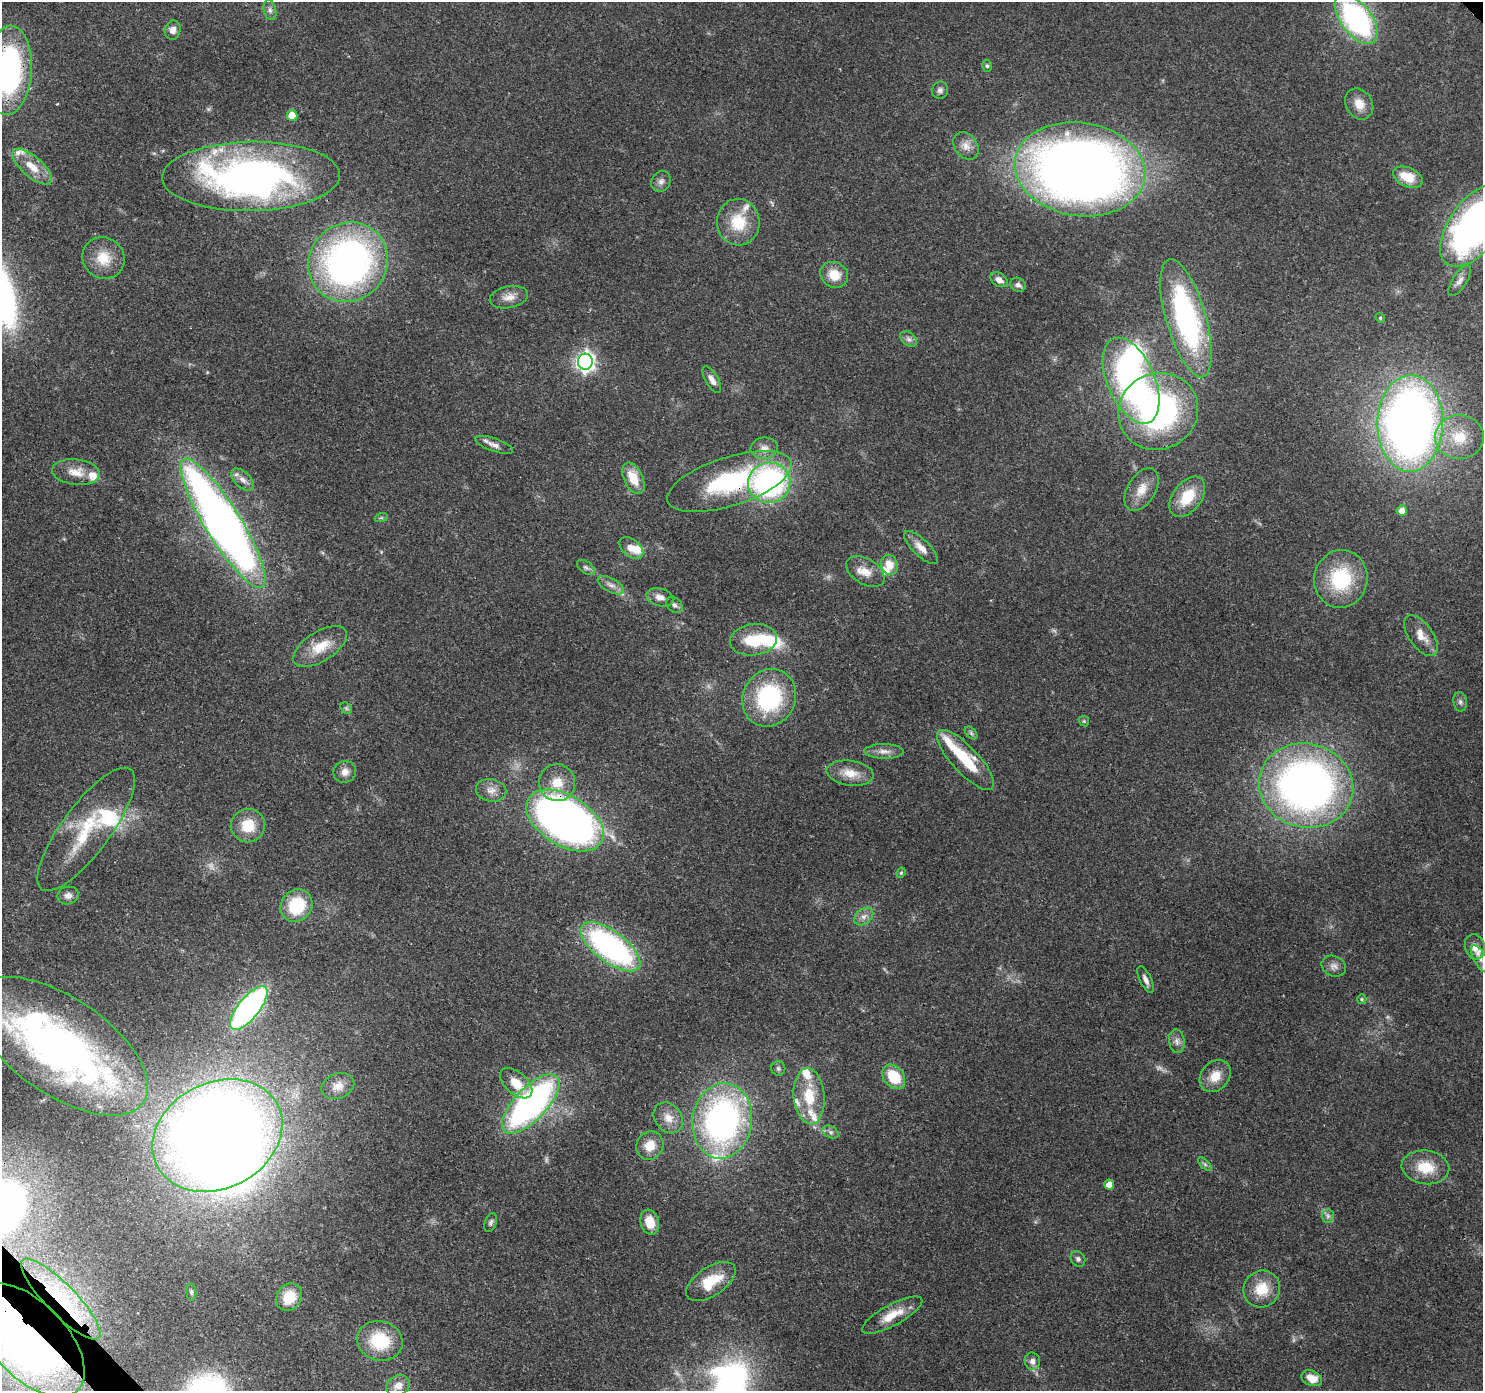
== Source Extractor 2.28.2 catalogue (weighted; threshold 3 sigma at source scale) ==
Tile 7 of 4 x 4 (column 3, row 2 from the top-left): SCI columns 3056-4536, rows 3008-4396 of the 6119 x 6080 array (HDU 1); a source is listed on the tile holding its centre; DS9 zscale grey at full resolution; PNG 1485 x 1393 px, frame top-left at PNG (2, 2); each listed source drawn as its Kron ellipse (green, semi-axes under 4 px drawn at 4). Shown black and unused: <1% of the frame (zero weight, under 3 of 4 exposures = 8% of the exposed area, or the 3 px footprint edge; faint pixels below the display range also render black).
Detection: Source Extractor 2.28.2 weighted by HDU 2 'WHT'; one run over the whole footprint, this tile lists its part. Background 0.122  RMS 0.0043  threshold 0.0193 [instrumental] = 3 sigma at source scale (4.5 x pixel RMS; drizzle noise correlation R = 1.50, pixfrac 1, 0.0396/0.0396 arcsec/px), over >= 5 px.
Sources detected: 143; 5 too faint to see at this stretch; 9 inside a brighter object's white glare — neither listed nor drawn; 15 inside a brighter listed object's ellipse — not listed separately; the other 114 listed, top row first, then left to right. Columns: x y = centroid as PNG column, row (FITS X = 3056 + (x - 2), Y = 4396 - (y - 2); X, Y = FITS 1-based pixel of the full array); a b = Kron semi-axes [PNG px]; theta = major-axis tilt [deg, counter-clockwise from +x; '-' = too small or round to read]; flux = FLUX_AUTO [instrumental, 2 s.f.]
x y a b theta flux
270 10 10 6 -75 1.7
1356 19 29 15 -53 89
173 30 10 7 77 2.9
987 66 6 5 - 0.83
9 70 45 23 86 97
940 90 8 8 - 1.6
1359 104 16 13 -58 5.6
292 116 5 5 - 9.2
966 146 15 11 -52 4.1
32 167 24 10 -41 8.1
1080 169 66 46 -8 580
251 176 89 34 1 200
1408 177 16 9 -24 10
661 181 11 9 59 2.2
738 222 23 21 -86 16
1475 225 48 25 53 190
103 258 21 20 - 10
348 262 41 38 47 170
834 275 14 12 -27 7.7
999 280 9 6 -33 2.9
1460 280 17 7 58 2.7
1018 285 8 6 -32 1.7
509 297 19 11 11 4.5
1186 318 61 20 -74 93
1380 318 5 4 - 0.54
909 339 9 6 -40 1.6
585 362 8 7 - 190
712 380 15 6 -60 2.9
1131 381 45 24 -67 110
1158 411 40 38 26 110
1410 423 48 33 89 350
1459 437 24 22 0 16
494 445 20 6 -19 2.8
764 448 13 10 8 3.5
76 472 24 12 -6 6.9
633 478 17 9 -64 9.3
243 480 14 8 -44 3.1
730 481 65 24 18 55
769 483 21 20 - 100
1142 490 24 14 59 7.2
1187 497 23 14 53 14
1402 510 5 5 - 3.8
381 518 6 4 18 0.64
223 523 75 18 -58 390
921 547 22 8 -44 4.5
631 548 14 8 -40 4.8
889 565 10 8 -67 6.1
586 567 10 6 -36 1.2
865 571 21 12 -31 6
1341 579 29 26 79 30
611 585 14 7 -28 2.8
660 597 14 9 -16 3.3
674 605 9 7 -38 1.5
1421 636 24 12 -55 5.7
753 640 24 15 8 16
320 646 30 15 32 11
769 698 29 26 64 46
1460 702 10 7 -80 1.5
346 708 6 5 - 0.83
1084 721 5 4 - 0.57
971 733 8 4 -46 0.94
884 751 20 7 -1 3.4
965 760 39 13 -47 22
345 772 11 10 - 3.3
850 773 24 12 -8 7.3
557 783 18 18 - 9.5
1306 786 47 42 -15 230
491 790 15 11 -11 4.1
565 821 43 25 -31 380
248 826 17 16 - 11
86 829 74 24 53 30
901 873 5 4 - 0.61
68 895 11 9 12 2.4
296 906 17 15 51 22
864 916 11 7 38 2.5
610 947 35 15 -37 110
1475 947 13 10 -75 4.3
1480 959 15 6 -60 3.1
1334 966 12 10 -23 2.6
1146 980 14 6 -63 2.2
1362 999 5 4 - 0.54
249 1008 27 10 51 130
1177 1041 12 8 -84 2.2
60 1046 100 48 -34 230
778 1068 7 7 - 1.2
1215 1076 17 14 49 7.2
894 1077 13 10 -51 16
516 1083 19 11 -41 8.3
338 1086 17 12 21 4.4
809 1096 28 15 -85 15
531 1104 38 16 46 140
668 1118 17 13 -51 5.1
722 1121 38 30 82 130
830 1132 8 5 -27 1.3
217 1135 68 53 27 760
650 1145 14 13 - 6.5
1205 1164 9 3 -45 0.82
1425 1167 24 17 -8 12
1109 1185 5 5 - 4.9
1328 1216 6 6 - 1.2
491 1222 10 5 70 1.2
650 1222 13 9 -74 7.6
1078 1259 8 7 - 1.4
711 1281 28 14 34 13
1262 1289 19 18 - 11
191 1292 9 5 -84 0.93
289 1297 15 12 55 11
61 1299 54 15 -45 28
892 1315 34 10 28 9
29 1340 69 37 -46 260
380 1341 23 19 -16 20
1032 1361 8 7 - 2.6
1312 1378 11 7 -22 6.2
398 1385 12 10 30 4
Overlapping masked pixels (flux is a lower limit): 8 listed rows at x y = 9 70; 348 262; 730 481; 565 821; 249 1008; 217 1135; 61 1299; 29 1340
Isophote crosses this tile's border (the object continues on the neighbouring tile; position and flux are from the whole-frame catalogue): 4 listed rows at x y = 9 70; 1475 225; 60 1046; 29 1340